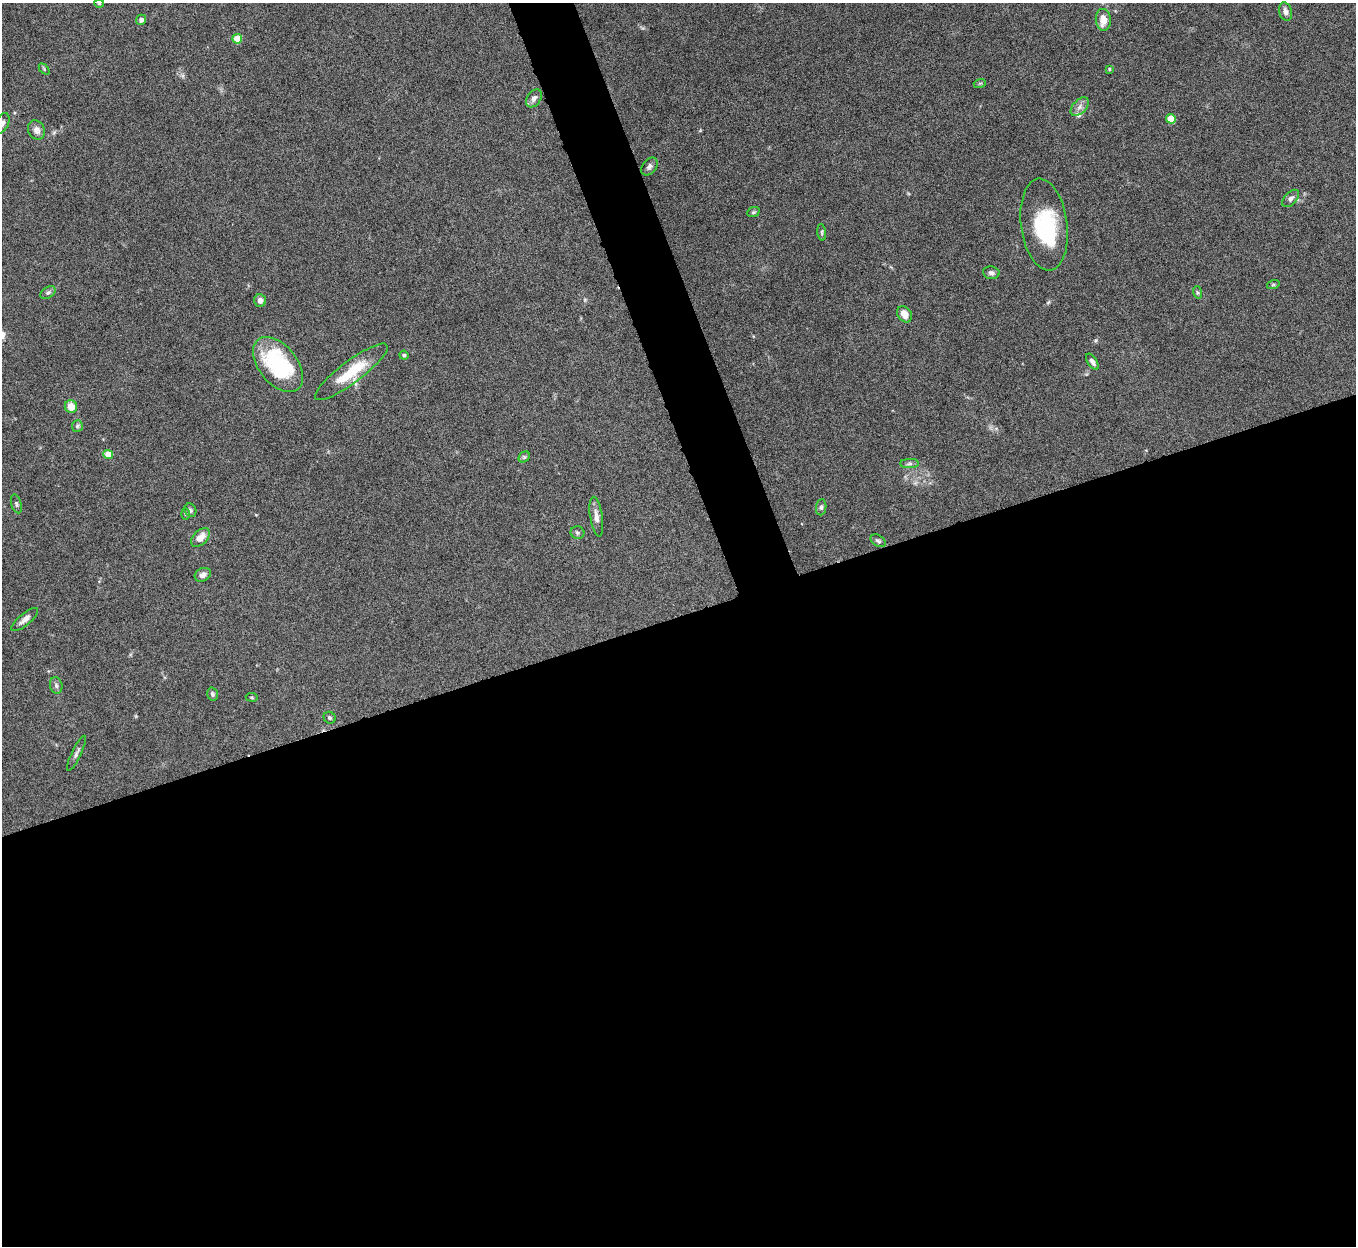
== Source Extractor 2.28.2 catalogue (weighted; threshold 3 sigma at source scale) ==
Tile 15 of 4 x 4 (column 3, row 4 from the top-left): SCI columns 2710-4063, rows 151-1394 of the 5421 x 5406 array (HDU 1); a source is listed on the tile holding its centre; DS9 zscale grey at full resolution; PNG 1358 x 1248 px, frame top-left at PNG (2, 3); each listed source drawn as its Kron ellipse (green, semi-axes under 4 px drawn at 4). Shown black and unused: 53% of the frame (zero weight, under 8 of 15 exposures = <1% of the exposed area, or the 3 px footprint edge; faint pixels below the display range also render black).
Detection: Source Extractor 2.28.2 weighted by HDU 2 'WHT'; one run over the whole footprint, this tile lists its part. Background 0.166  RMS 0.0048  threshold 0.0198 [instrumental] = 3 sigma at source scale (4.09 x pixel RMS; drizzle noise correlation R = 1.36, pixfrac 0.8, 0.05/0.05 arcsec/px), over >= 5 px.
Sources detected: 51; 2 inside a brighter object's white glare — neither listed nor drawn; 1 inside a brighter listed object's ellipse — not listed separately; the other 48 listed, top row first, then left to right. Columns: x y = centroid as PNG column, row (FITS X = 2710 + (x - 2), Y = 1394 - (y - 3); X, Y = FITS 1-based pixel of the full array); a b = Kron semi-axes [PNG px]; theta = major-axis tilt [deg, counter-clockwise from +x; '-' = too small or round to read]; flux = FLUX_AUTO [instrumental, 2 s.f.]
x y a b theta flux
99 4 5 3 - 0.44
1286 12 9 6 -74 2
141 20 5 5 - 1.5
1103 20 11 7 -84 5.7
237 39 5 4 - 7.4
44 69 6 4 -47 0.59
1109 69 4 3 - 0.54
980 83 6 4 18 0.52
534 98 10 6 56 2.1
1080 107 11 6 46 2.1
1171 119 5 5 - 13
2 123 11 6 63 2
36 130 10 8 -59 2.5
649 166 10 6 52 1.5
1291 198 10 6 46 1.6
753 212 6 4 21 0.67
1044 224 46 23 -82 26
822 232 8 4 -82 0.78
991 273 8 6 -9 1.3
1273 285 6 4 19 0.61
1197 292 6 4 -71 0.66
48 293 8 5 35 1.1
260 300 6 6 - 2.2
904 314 9 6 -55 4.6
404 355 4 4 - 0.73
1092 362 9 4 -57 1.6
278 365 32 19 -51 42
351 372 44 11 37 16
71 407 6 6 - 5.5
77 426 6 5 - 0.85
108 455 5 4 - 9.1
524 457 6 5 - 0.77
910 464 9 4 0 1.3
16 504 9 5 -73 0.95
821 507 8 5 83 1.1
190 510 7 5 -63 0.93
185 514 5 3 - 0.46
596 517 20 6 -81 3.1
577 533 7 6 - 1
200 538 11 7 46 4.4
878 541 8 5 -33 1
203 575 8 6 30 2.1
25 619 17 5 40 2.6
56 685 8 6 -75 1.2
212 694 6 5 - 1
252 697 6 3 -9 0.49
330 718 6 5 - 0.83
76 753 20 4 64 1.6
Isophote crosses this tile's border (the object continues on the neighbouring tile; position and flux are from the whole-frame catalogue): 1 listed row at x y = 2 123